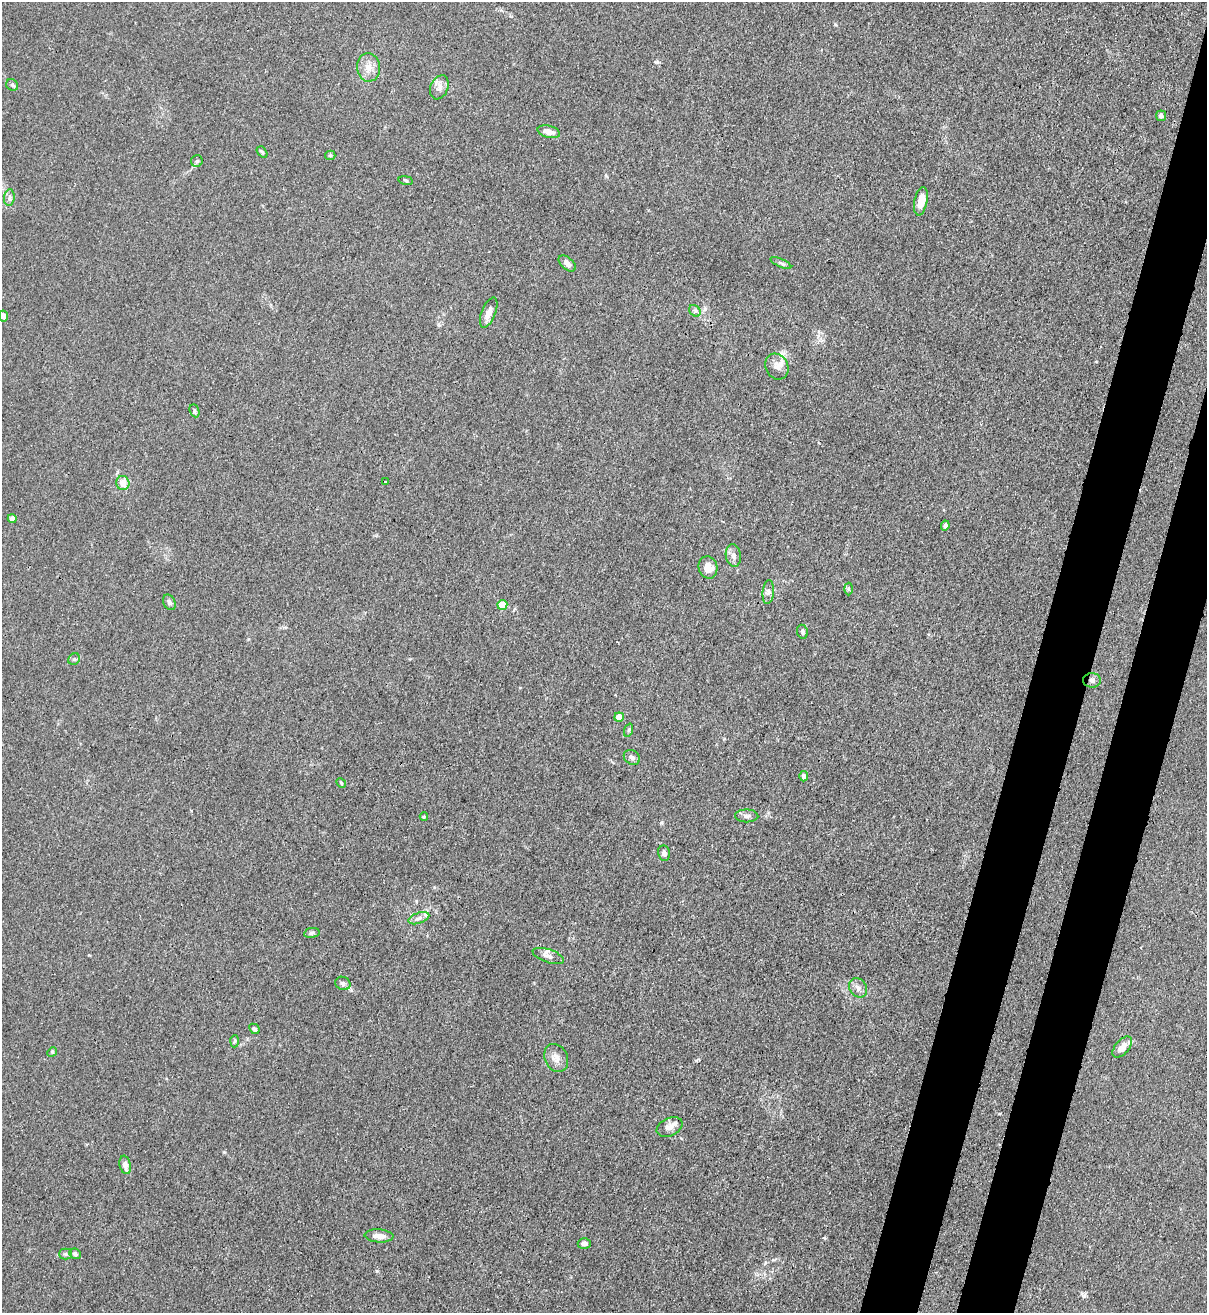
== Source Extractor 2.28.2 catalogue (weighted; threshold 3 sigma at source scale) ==
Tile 10 of 4 x 4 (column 2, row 3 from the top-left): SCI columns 1429-2633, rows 1346-2656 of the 5387 x 5310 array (HDU 1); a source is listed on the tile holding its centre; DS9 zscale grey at full resolution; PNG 1209 x 1315 px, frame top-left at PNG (2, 2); each listed source drawn as its Kron ellipse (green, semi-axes under 4 px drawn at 4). Shown black and unused: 7% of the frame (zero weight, under 3 of 4 exposures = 7% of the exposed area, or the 3 px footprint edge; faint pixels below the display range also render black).
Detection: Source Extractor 2.28.2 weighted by HDU 2 'WHT'; one run over the whole footprint, this tile lists its part. Background 0.0294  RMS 0.0029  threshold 0.0133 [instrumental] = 3 sigma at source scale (4.5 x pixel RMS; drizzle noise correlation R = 1.50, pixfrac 1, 0.05/0.05 arcsec/px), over >= 5 px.
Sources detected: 55; all 55 listed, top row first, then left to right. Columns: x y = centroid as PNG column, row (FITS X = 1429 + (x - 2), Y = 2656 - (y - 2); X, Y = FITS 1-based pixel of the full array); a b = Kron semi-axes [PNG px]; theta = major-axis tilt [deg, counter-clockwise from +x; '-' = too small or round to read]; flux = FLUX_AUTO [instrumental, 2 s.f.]
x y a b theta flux
368 67 14 11 -83 3
12 85 6 5 - 0.54
439 87 12 8 66 1.8
1161 116 5 5 - 0.82
549 132 11 6 -14 2.1
262 152 6 3 -51 0.43
330 155 5 4 - 0.38
197 161 6 6 - 0.57
406 180 7 3 -9 0.42
9 198 8 5 85 0.87
921 201 14 6 78 3.8
567 263 10 6 -41 1.5
781 263 11 4 -24 0.71
695 311 6 5 - 0.64
489 313 16 7 68 2.4
3 316 5 4 - 1.6
777 367 13 11 -62 2.4
195 411 7 4 -67 0.54
385 482 3 3 - 0.69
123 483 7 6 - 3.1
12 519 4 4 - 2.3
945 526 5 4 - 0.76
733 556 11 7 -82 1.4
708 567 11 9 -76 3.1
848 589 6 4 -89 0.43
768 592 12 5 85 1
169 602 8 6 -63 0.86
502 605 5 5 - 8.9
802 632 7 5 -80 0.69
74 659 6 5 - 0.51
1092 680 9 7 -2 1.1
619 717 5 4 - 3.3
629 730 7 4 71 0.5
632 757 8 7 - 1
804 776 5 4 - 0.78
341 783 5 4 - 0.4
747 816 11 6 -1 1.1
424 817 4 3 - 0.37
664 853 8 6 -79 1.2
419 918 11 5 19 1.3
312 933 8 5 8 0.66
548 956 16 6 -18 1.7
343 983 8 6 -24 1
858 988 10 8 -56 1.6
254 1029 6 4 -47 0.72
235 1041 6 4 86 0.41
1122 1047 12 7 49 2.9
52 1052 5 4 - 0.35
556 1058 14 11 -64 2.3
670 1127 13 9 25 2.1
125 1165 9 5 -79 1.9
379 1236 14 6 -4 2.2
584 1243 6 5 - 1.2
65 1254 6 5 - 0.57
75 1254 6 5 - 0.7
Overlapping masked pixels (flux is a lower limit): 1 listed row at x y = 1092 680
Isophote crosses this tile's border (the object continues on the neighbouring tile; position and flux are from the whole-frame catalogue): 1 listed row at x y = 3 316
Unlisted compact peaks at least as high as the median listed source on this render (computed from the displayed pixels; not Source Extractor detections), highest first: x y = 657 62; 224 1152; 1084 1296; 661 823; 377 1271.